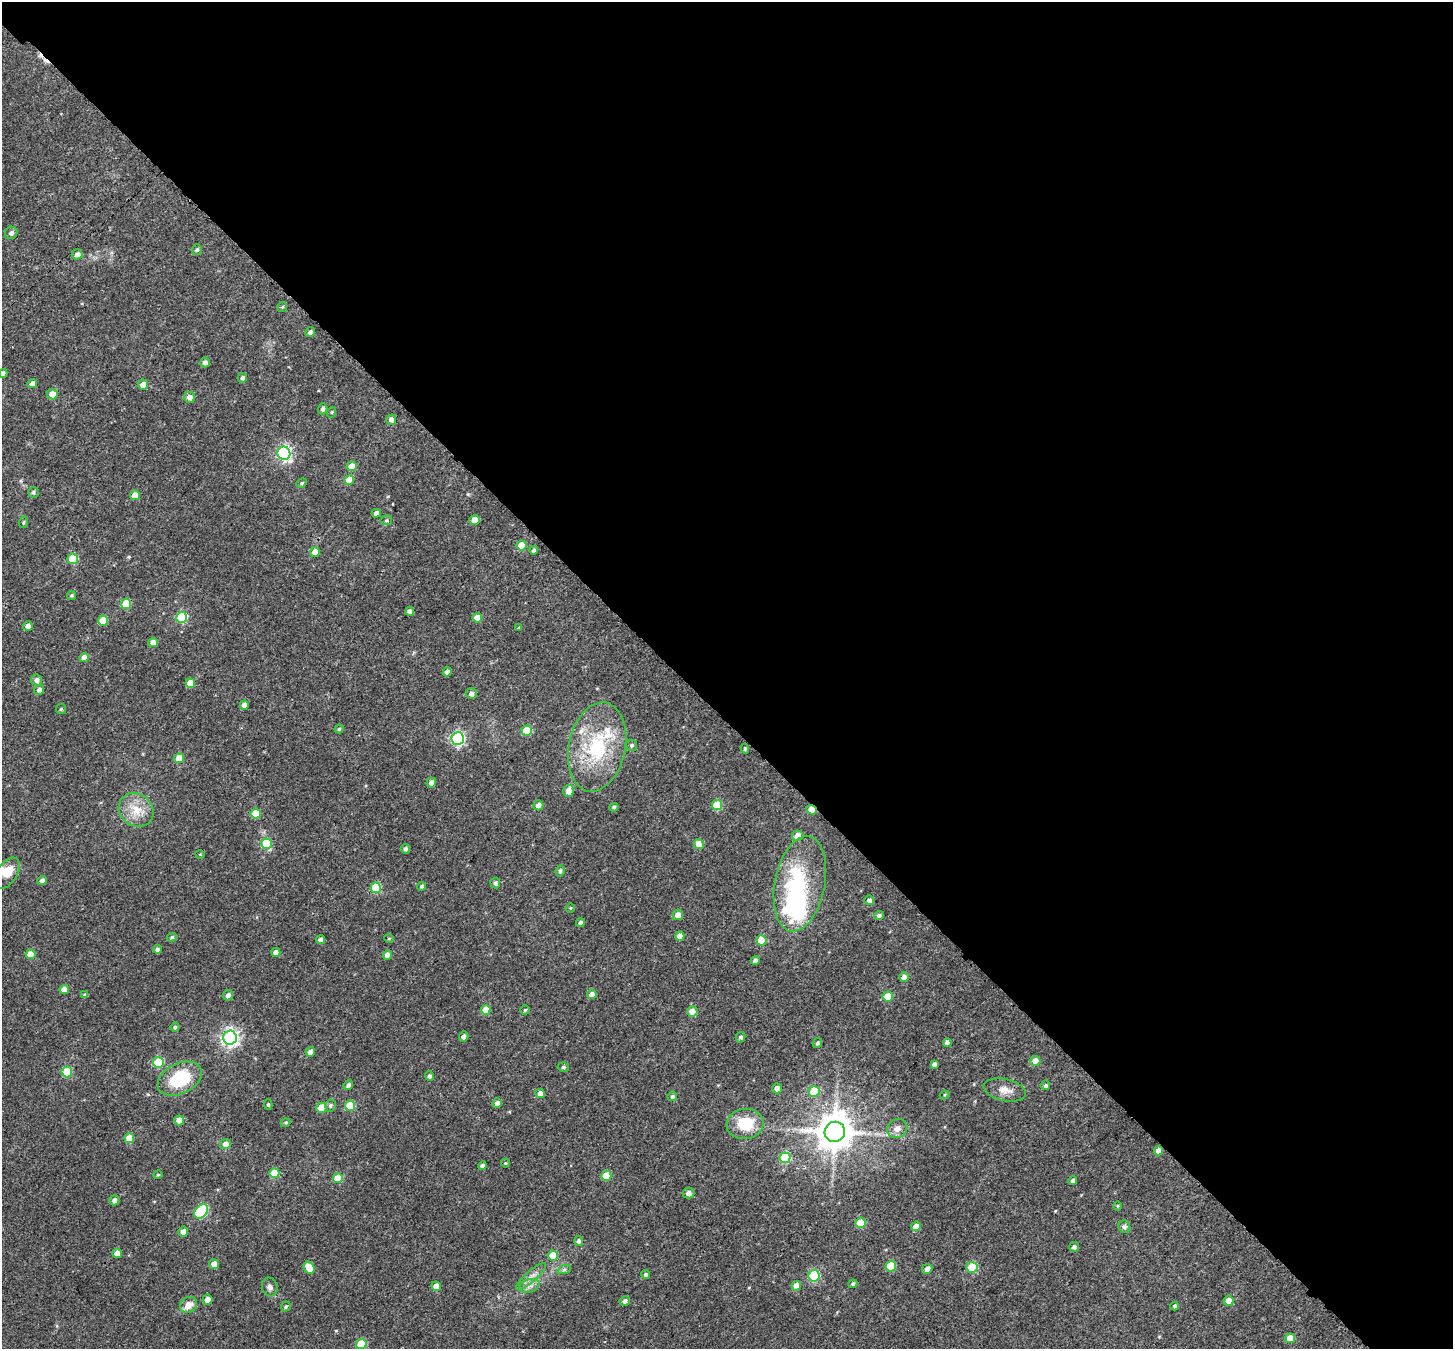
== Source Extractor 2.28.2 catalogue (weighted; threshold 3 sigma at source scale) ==
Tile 2 of 2 x 2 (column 2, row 1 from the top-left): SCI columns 1649-3099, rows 1581-2927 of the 3261 x 3255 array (HDU 1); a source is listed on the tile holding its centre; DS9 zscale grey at full resolution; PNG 1455 x 1351 px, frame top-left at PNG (2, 2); each listed source drawn as its Kron ellipse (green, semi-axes under 4 px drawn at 4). Shown black and unused: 53% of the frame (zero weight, under 3 of 4 exposures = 18% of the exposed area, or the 3 px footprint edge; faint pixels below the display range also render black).
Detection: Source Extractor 2.28.2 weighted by HDU 2 'WHT'; one run over the whole footprint, this tile lists its part. Background 0.04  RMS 0.006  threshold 0.0271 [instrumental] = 3 sigma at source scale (4.5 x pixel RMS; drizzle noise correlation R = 1.50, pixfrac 1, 0.0396/0.0396 arcsec/px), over >= 5 px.
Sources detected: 180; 3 inside a brighter object's white glare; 1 cosmic-ray / hot-pixel residue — neither listed nor drawn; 2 inside a brighter listed object's ellipse — not listed separately; the other 174 listed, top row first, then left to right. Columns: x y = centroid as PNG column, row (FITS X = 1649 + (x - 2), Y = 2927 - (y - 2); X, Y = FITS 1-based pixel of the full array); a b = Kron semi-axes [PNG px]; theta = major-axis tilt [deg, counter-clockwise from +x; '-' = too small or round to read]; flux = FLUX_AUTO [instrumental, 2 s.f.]
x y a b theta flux
11 233 6 6 - 2
197 250 5 5 - 1
77 254 5 5 - 1.9
282 307 5 5 - 0.7
310 332 5 4 - 1.7
205 363 5 5 - 2
3 373 4 4 - 2
242 378 5 4 - 1.5
32 383 5 4 - 3
143 385 5 5 - 4.2
52 394 5 5 - 5.7
190 397 5 5 - 3.7
323 409 5 4 - 1.6
332 412 5 3 - 0.65
391 420 5 5 - 2.6
284 453 7 6 - 100
352 466 5 5 - 6.7
349 480 5 5 - 9.1
302 483 5 4 - 0.78
33 492 5 5 - 1.3
135 495 5 5 - 6.6
376 513 5 4 - 2.5
386 520 6 5 - 0.83
475 520 5 5 - 5.9
24 522 6 3 70 0.64
521 545 5 5 - 11
534 550 4 4 - 1.5
315 552 5 5 - 4.9
73 559 5 5 - 18
72 595 4 4 - 0.84
126 604 5 5 - 20
410 611 4 4 - 2.5
182 617 5 5 - 36
477 618 5 4 - 7.4
103 621 5 5 - 13
28 626 5 4 - 2.6
519 628 4 3 - 0.55
153 642 5 4 - 4
84 658 4 4 - 3.8
447 672 4 4 - 2.5
36 680 5 5 - 2.5
190 683 5 4 - 7
39 690 5 5 - 2
471 694 5 5 - 2.3
244 705 4 4 - 3.7
61 709 5 5 - 0.83
339 729 4 4 - 0.75
527 731 5 5 - 23
458 738 6 6 - 100
632 745 5 5 - 1.1
597 747 45 28 78 46
745 749 5 3 - 0.79
179 758 5 5 - 9
431 782 5 4 - 2.3
569 791 6 5 - 6.1
538 805 5 5 - 3.2
717 805 5 5 - 16
614 807 4 4 - 1.2
136 810 18 16 -38 11
812 810 5 4 - 8.4
256 813 5 5 - 13
797 836 5 5 - 5.4
266 844 5 5 - 20
699 844 5 5 - 7.6
405 849 4 4 - 1.6
200 854 4 3 - 0.4
560 871 5 4 - 1.3
7 873 17 10 56 8.6
42 880 5 4 - 2.4
495 883 5 5 - 1.5
800 884 48 25 79 72
422 886 4 4 - 1.4
376 888 5 5 - 27
869 900 5 5 - 1.8
570 908 5 3 - 0.48
678 915 5 5 - 3.5
879 915 5 4 - 1.7
580 923 4 4 - 1.7
680 936 5 4 - 5
172 937 5 4 - 0.99
389 938 5 3 - 0.49
320 940 4 4 - 2.1
761 940 5 5 - 20
158 949 4 4 - 1.8
276 952 4 4 - 2.9
31 954 5 5 - 10
387 955 5 4 - 3.7
755 960 4 4 - 1.9
904 977 4 4 - 3.6
64 990 5 4 - 5
592 994 5 4 - 4.5
85 995 4 4 - 1
228 995 5 5 - 2.2
888 996 5 5 - 14
486 1010 5 5 - 7
525 1010 4 4 - 0.76
692 1012 5 5 - 8.6
175 1027 4 4 - 1
464 1036 5 4 - 2.1
230 1037 7 6 - 200
740 1037 5 4 - 1.4
817 1043 5 4 - 1
947 1043 4 4 - 2.8
310 1052 5 4 - 2.9
1035 1061 5 5 - 5.6
158 1062 5 5 - 28
934 1064 4 4 - 1.7
563 1067 5 4 - 1.1
67 1072 5 5 - 23
429 1076 5 4 - 1.6
180 1079 23 15 27 28
348 1085 5 4 - 1.7
1045 1085 5 5 - 1.3
777 1088 5 5 - 3.8
1005 1090 21 11 -13 5.9
814 1091 5 5 - 17
540 1093 4 4 - 3.3
945 1095 5 4 - 0.78
672 1096 5 4 - 1.2
497 1103 5 4 - 2.8
268 1104 5 4 - 0.9
330 1105 6 5 - 1.1
350 1106 5 5 - 20
321 1108 5 5 - 13
179 1120 5 5 - 7.1
286 1123 5 4 - 0.78
745 1124 18 15 5 20
897 1129 10 9 - 3.7
835 1132 10 10 - 1500
129 1138 5 5 - 7.1
225 1144 5 5 - 3.5
1158 1151 4 4 - 3.8
785 1158 5 5 - 35
505 1163 4 4 - 0.59
482 1166 4 4 - 1.8
274 1173 5 5 - 14
158 1175 4 4 - 0.62
606 1176 5 5 - 13
338 1178 5 5 - 12
1073 1181 4 4 - 1.9
688 1193 6 5 - 2.8
114 1200 5 5 - 2.4
1118 1206 5 3 - 0.47
201 1211 8 5 48 51
860 1223 5 5 - 14
916 1226 5 4 - 3.7
1124 1227 6 5 - 1.9
183 1232 5 5 - 3.9
579 1241 5 4 - 1.8
1074 1247 5 5 - 1.8
117 1253 4 4 - 4.1
553 1255 5 5 - 11
214 1264 5 5 - 4.3
891 1266 5 5 - 18
972 1267 5 5 - 22
309 1268 6 5 - 9.3
927 1269 5 5 - 3.3
564 1270 7 4 19 1
645 1274 4 4 - 0.98
531 1276 19 5 41 3.7
814 1276 5 5 - 45
853 1284 4 4 - 1.3
436 1286 5 4 - 5.7
529 1286 10 6 18 3
796 1286 5 4 - 6
270 1287 9 7 -76 2.4
208 1300 5 5 - 4.3
625 1301 5 5 - 1.9
1229 1301 5 5 - 4.9
189 1305 9 7 31 5.8
286 1306 5 4 - 0.91
1175 1306 4 4 - 0.92
1290 1338 5 4 - 7.8
361 1344 5 5 - 20
Overlapping masked pixels (flux is a lower limit): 2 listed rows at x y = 812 810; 1158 1151
Isophote crosses this tile's border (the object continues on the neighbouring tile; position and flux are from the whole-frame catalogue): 1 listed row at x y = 3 373